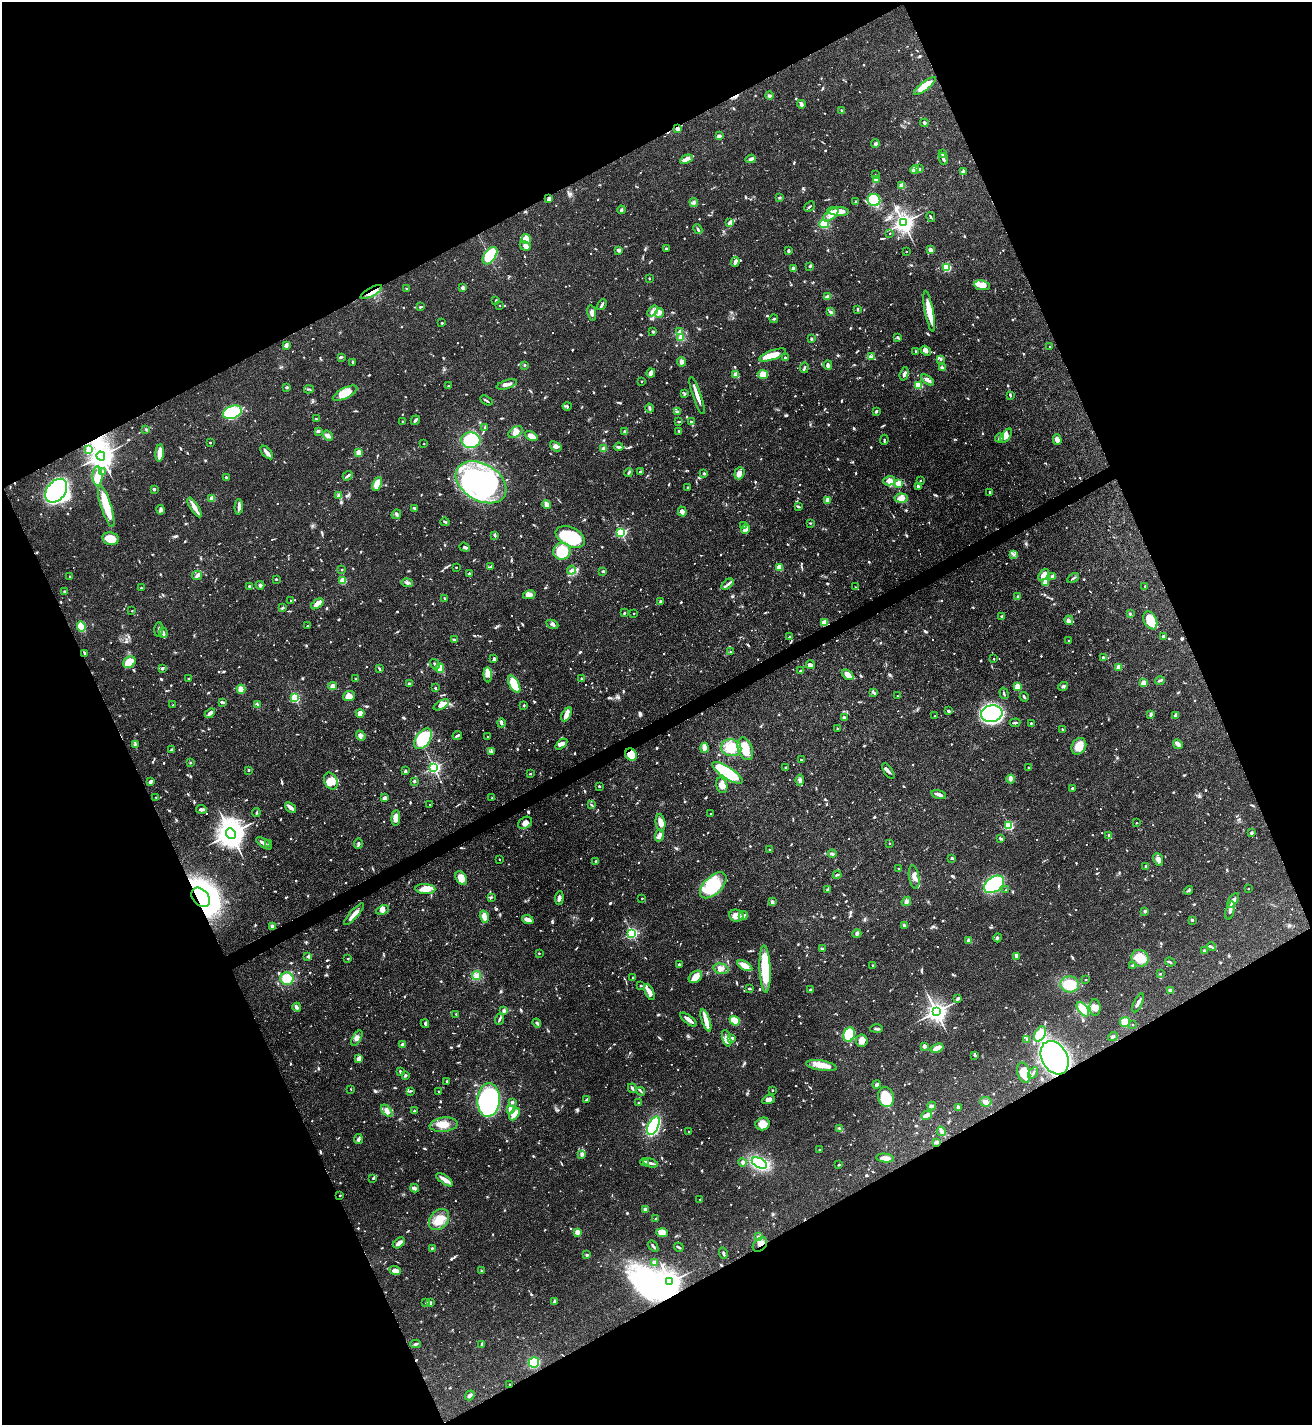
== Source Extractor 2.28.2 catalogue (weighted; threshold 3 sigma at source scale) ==
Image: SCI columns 157-5396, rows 5-5693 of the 5686 x 5696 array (HDU 1 of 3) = the unmasked area's bounding box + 8 px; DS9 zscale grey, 4 x 4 block average (1 PNG px = mean of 4 x 4 image px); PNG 1314 x 1427 px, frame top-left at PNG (2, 2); each listed source drawn as its Kron ellipse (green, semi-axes under 4 px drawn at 4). Shown black and unused: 46% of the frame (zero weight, under 3 of 4 exposures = <1% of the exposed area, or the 3 px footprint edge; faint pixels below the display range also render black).
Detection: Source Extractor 2.28.2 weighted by HDU 2 'WHT'. Background 0.0597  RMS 0.0039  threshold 0.0174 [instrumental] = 3 sigma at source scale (4.5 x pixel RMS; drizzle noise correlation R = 1.50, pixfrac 1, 0.05/0.05 arcsec/px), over >= 5 px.
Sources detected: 1532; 9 too faint to see at this stretch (4 x 4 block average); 6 inside a brighter object's white glare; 7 cosmic-ray / hot-pixel residue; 2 long thin detections or spike segments (spike, bleed or trail) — neither listed nor drawn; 25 coinciding with a brighter row at this scale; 68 inside a brighter listed object's ellipse — not listed separately; of the other 1415, all 500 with FLUX_AUTO >= 2.62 (the completeness limit of this list) listed and drawn (915 fainter detections not listed), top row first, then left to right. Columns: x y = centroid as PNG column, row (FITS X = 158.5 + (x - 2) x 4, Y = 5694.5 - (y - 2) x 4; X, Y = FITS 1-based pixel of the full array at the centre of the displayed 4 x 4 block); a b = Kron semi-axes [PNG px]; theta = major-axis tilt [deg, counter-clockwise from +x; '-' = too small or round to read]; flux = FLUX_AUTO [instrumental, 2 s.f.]
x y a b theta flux
925 86 13 4 38 55
769 96 4 3 - 3.9
801 104 4 3 - 8.2
842 111 3 2 - 5.5
924 123 4 2 - 5.6
677 129 3 3 - 8.2
720 136 4 3 - 4.2
875 144 4 3 - 4.5
943 154 2 2 - 23
686 159 7 4 26 9.9
751 159 5 3 - 8.5
943 159 6 3 -63 5.3
920 169 2 2 - 6.5
915 170 4 3 - 5.8
963 172 4 3 - 5.6
875 175 2 2 - 3.4
876 179 4 2 - 12
902 185 2 2 - 78
780 198 3 2 - 2.8
549 199 3 2 - 9.9
874 200 6 6 - 170
694 202 4 3 - 4.6
856 202 3 2 - 3.5
809 207 6 2 42 3.4
621 210 4 2 - 6.1
838 211 11 4 -4 34
831 215 9 4 38 16
931 217 5 2 - 2.7
729 223 4 3 - 4.9
903 223 4 3 - 1800
824 224 5 3 - 38
698 229 5 2 - 3.4
890 233 2 2 - 3.5
526 239 5 4 - 31
525 246 5 4 - 10
666 248 2 2 - 8.3
619 250 3 2 - 13
931 250 3 2 - 12
788 251 3 2 - 4.1
906 252 2 2 - 3.6
490 256 10 5 55 130
735 262 5 3 - 9.3
810 266 4 2 - 2.7
947 267 3 3 - 61
793 269 3 2 - 8.2
649 278 2 2 - 3.9
982 285 8 4 -10 34
463 288 2 2 - 27
406 289 2 2 - 3.4
371 292 12 3 30 17
828 297 4 2 - 12
496 301 4 2 - 3.8
500 305 2 2 - 3.4
602 305 6 2 59 7.4
420 307 4 2 - 3.5
857 309 3 2 - 3.2
653 311 6 3 52 9.4
929 311 21 4 -79 47
831 312 3 3 - 4.4
592 313 8 3 -80 8.6
659 313 5 4 - 7.5
774 319 4 2 - 2.7
442 323 2 2 - 8.8
679 331 4 2 - 2.9
653 332 3 2 - 3.8
898 337 4 2 - 3.2
681 338 3 3 - 9.6
811 339 2 2 - 4.7
286 345 4 3 - 6.5
1049 346 2 2 - 3.5
916 351 3 3 - 2.7
926 351 6 4 -36 8
772 355 14 4 20 38
341 357 3 2 - 2.9
872 357 4 2 - 3.3
785 358 2 2 - 3
941 359 4 2 - 3.1
353 362 3 3 - 3.1
681 362 5 3 - 5.9
525 365 2 2 - 9
828 365 5 3 - 4.7
804 368 5 2 - 2.7
942 368 4 2 - 7.7
651 373 5 3 - 12
736 374 2 2 - 65
763 374 5 4 - 34
904 374 7 3 73 8
928 380 7 3 -37 9.5
641 381 2 2 - 3.3
507 385 10 3 17 9.2
918 385 2 2 - 150
448 386 2 2 - 3
287 387 4 2 - 2.6
309 389 5 2 - 2.9
345 393 13 5 26 43
685 394 3 2 - 3.2
1010 395 3 2 - 3.7
697 396 19 3 -71 20
486 401 6 2 -33 4
567 406 4 2 - 3.3
649 408 4 3 - 4.9
876 411 2 2 - 5.8
232 412 9 6 19 120
677 412 4 3 - 3.8
316 419 3 2 - 2.7
415 420 5 2 - 4.5
402 421 2 2 - 2.9
679 421 3 2 - 2.7
691 421 3 2 - 2.6
485 427 3 2 - 3.1
146 429 3 2 - 2.9
318 431 4 3 - 4
625 431 2 2 - 6.3
679 431 3 2 - 2.9
516 432 8 5 31 13
328 436 6 3 -38 8.4
531 436 7 3 -30 30
1006 436 8 4 56 14
999 438 4 3 - 5.5
471 440 9 7 -5 120
884 440 5 2 - 3.6
1057 440 5 3 - 18
210 442 2 2 - 5.4
424 444 2 2 - 3
556 446 6 4 -37 9
619 447 5 2 - 4.6
604 448 3 2 - 2.9
89 450 3 3 - 11
267 452 8 2 -49 15
358 452 2 2 - 72
160 453 9 3 86 31
101 456 4 3 - 2800
103 472 4 2 - 3.3
629 472 4 2 - 4
640 472 3 2 - 2.7
704 473 2 2 - 14
739 473 6 5 - 14
97 476 9 5 -90 32
348 476 5 2 - 5.3
226 477 3 2 - 2.9
889 481 6 4 17 14
921 481 2 2 - 3.9
481 482 27 18 -31 450
899 483 4 2 - 32
377 484 7 3 66 29
918 486 3 3 - 3.8
688 487 2 2 - 4.1
154 489 2 2 - 13
56 491 13 9 52 430
990 492 4 2 - 3.1
339 496 4 4 - 5.7
212 498 2 2 - 58
901 498 6 4 -4 17
828 500 4 3 - 7.1
547 504 4 3 - 12
106 506 21 5 -72 82
798 506 4 2 - 4.2
239 507 7 4 88 9.4
195 508 11 3 -58 19
414 508 3 2 - 3.3
160 510 5 3 - 5.7
682 512 5 4 - 9.7
396 514 5 3 - 4.4
445 522 4 2 - 3.5
810 523 2 2 - 4.4
744 526 3 2 - 4.1
746 529 5 3 - 17
621 532 2 2 - 360
495 535 4 2 - 3.7
570 537 15 9 -26 160
110 539 8 6 -11 42
464 547 5 3 - 5.1
562 551 8 8 - 88
1014 554 4 2 - 4.6
456 567 2 2 - 3.5
490 567 3 2 - 2.9
779 567 2 2 - 100
342 570 2 2 - 5.3
571 570 4 2 - 5.4
603 571 3 2 - 3.4
469 574 3 2 - 4.5
1044 575 7 3 52 20
70 576 2 2 - 2.7
197 576 5 3 - 6.4
1053 577 2 2 - 40
1073 578 6 2 32 3.2
276 579 2 2 - 8.2
343 580 2 2 - 110
1045 582 3 3 - 23
407 583 5 4 - 6.6
728 584 7 3 37 6.5
260 585 4 3 - 4.8
1145 586 2 2 - 2.8
249 587 3 2 - 6.5
855 587 2 2 - 2.7
141 588 2 2 - 2.8
65 592 2 2 - 14
529 595 6 3 12 10
1018 596 3 3 - 2.8
445 598 2 2 - 2.8
291 600 2 2 - 3.1
660 601 2 2 - 15
317 604 7 3 37 25
282 608 3 2 - 3
132 611 2 2 - 2.6
624 613 2 2 - 3
634 614 2 2 - 3.9
1130 614 3 2 - 2.8
1002 617 3 2 - 4
1069 620 5 3 - 7.6
1150 620 9 6 -64 63
825 622 2 2 - 99
552 624 6 3 -25 6.3
81 626 5 4 - 52
307 626 2 2 - 4.1
159 629 7 2 87 5.5
163 633 5 3 - 5.3
790 636 3 2 - 3.4
1163 636 3 2 - 4.5
454 640 4 2 - 5.8
1068 640 2 2 - 3
730 652 2 2 - 2.8
84 653 4 2 - 3.2
1103 657 2 2 - 11
494 659 4 3 - 4.2
994 659 2 2 - 3.6
129 662 7 5 35 36
435 664 5 2 - 5.4
810 665 4 3 - 8.1
1119 667 2 2 - 52
162 668 2 2 - 14
440 668 4 2 - 42
379 669 4 2 - 2.9
801 671 4 2 - 3.4
488 675 7 4 -86 11
848 675 6 3 -37 27
582 678 2 2 - 4.8
189 679 3 2 - 3.1
356 679 2 2 - 2.7
1160 680 5 2 - 3.4
1144 683 2 2 - 82
409 684 2 2 - 14
514 684 9 5 -61 74
333 686 4 4 - 11
1018 686 2 2 - 91
1063 686 5 3 - 4.4
435 688 2 2 - 7
241 689 4 4 - 25
873 692 4 2 - 5.5
1004 693 6 2 -73 3.4
349 696 6 5 - 18
898 696 2 2 - 4
1024 697 5 2 - 3.9
295 698 2 2 - 240
222 702 3 2 - 4.7
257 704 4 2 - 2.9
173 705 2 2 - 3.3
441 705 8 4 29 18
524 705 2 2 - 6.3
948 711 3 3 - 3.6
210 713 6 2 44 11
360 713 4 3 - 18
566 714 8 4 63 18
992 714 11 8 11 410
1151 715 3 2 - 8.6
1176 715 3 2 - 11
935 716 2 2 - 4
844 718 2 2 - 16
501 723 4 3 - 5.2
1015 723 5 2 - 4.1
1031 723 2 2 - 7.1
837 729 2 2 - 3.5
1062 729 2 2 - 8
361 735 5 4 - 7.3
457 735 5 2 - 5.2
487 737 2 2 - 3.8
423 739 11 7 55 89
135 744 4 2 - 3.5
561 744 7 4 39 11
1178 744 5 3 - 6.8
1079 746 9 7 60 35
704 748 5 3 - 20
731 748 10 8 -15 53
745 749 12 7 -69 63
172 750 3 2 - 6.3
491 752 2 2 - 3.4
631 754 6 5 - 52
801 760 2 2 - 2.9
190 762 2 2 - 6.6
434 767 2 2 - 610
1028 767 2 2 - 3.1
786 768 4 2 - 2.7
249 770 2 2 - 5
405 771 3 2 - 4.7
888 771 9 3 -56 7.2
727 773 17 5 -33 200
530 774 2 2 - 3.2
1011 779 4 4 - 5.6
800 780 5 3 - 5.3
150 781 3 2 - 9
331 781 9 6 -63 25
414 781 2 2 - 4
722 785 8 5 -74 16
599 786 2 2 - 6.7
1072 788 2 2 - 5.1
939 795 7 2 -15 13
156 797 2 2 - 3.2
385 798 3 3 - 9.6
492 798 2 2 - 4.1
430 804 2 2 - 3.6
591 805 3 2 - 3
290 807 6 2 -39 14
201 809 5 3 - 5.8
256 812 4 2 - 2.6
710 813 2 2 - 3
396 818 8 4 85 19
525 823 7 5 33 15
660 823 9 4 -80 19
1136 823 2 2 - 2.7
1009 825 2 2 - 230
231 833 5 5 - 4500
1251 833 3 2 - 4.1
1109 835 3 2 - 3.3
659 836 6 3 77 12
1000 838 3 2 - 2.8
264 843 9 2 -35 15
269 843 2 2 - 3
890 843 2 2 - 6.5
358 844 5 2 - 3.8
769 849 2 2 - 5
832 854 4 2 - 5.2
952 858 3 3 - 3
1158 859 7 4 -69 11
499 860 2 2 - 4.9
596 861 2 2 - 11
1146 866 2 2 - 14
899 869 2 2 - 3.9
837 875 4 2 - 4.1
914 877 12 5 -81 15
461 878 7 5 -56 26
994 884 11 7 34 160
713 885 16 9 44 79
425 889 10 5 -3 26
1248 889 2 2 - 3.3
828 890 3 3 - 3.5
1006 890 2 2 - 7.9
1188 890 5 2 - 4.5
201 897 11 7 -48 1100
492 897 2 2 - 2.7
559 898 7 3 84 7.5
642 898 2 2 - 4.5
1233 900 8 3 55 13
906 901 5 4 - 6.7
772 902 4 3 - 6.4
383 910 6 4 23 8.9
1230 910 9 3 76 8.7
1145 911 3 3 - 4.3
354 914 14 2 48 22
743 915 5 2 - 4.4
736 916 7 6 - 15
484 917 6 3 -74 16
528 920 6 3 -21 14
1192 920 2 2 - 8.8
904 925 4 2 - 5.2
273 926 3 3 - 12
632 933 2 2 - 430
857 934 4 4 - 5.3
998 938 4 2 - 3.7
969 941 2 2 - 50
1211 947 5 2 - 3.5
822 949 2 2 - 3.5
1204 951 2 2 - 12
539 953 2 2 - 4.3
308 956 3 3 - 3.2
1017 957 3 2 - 5.2
348 958 2 2 - 3.7
1140 958 9 8 - 48
1170 962 5 2 - 3.4
679 964 2 2 - 4.8
873 965 2 2 - 3.6
1133 965 3 2 - 2.8
745 966 8 4 -30 21
721 969 7 5 -15 15
765 969 23 5 -88 120
1160 974 2 2 - 6.3
476 976 4 4 - 15
633 977 2 2 - 6.5
695 977 7 5 37 24
287 979 6 6 - 53
1086 980 2 2 - 3.5
1070 984 9 8 - 79
641 986 2 2 - 7.1
749 989 3 2 - 3.7
811 990 3 3 - 5.3
1171 990 4 3 - 5.9
649 992 9 3 -67 17
958 998 3 2 - 5.4
1138 1003 10 2 65 9.9
297 1007 4 4 - 4.9
1095 1007 8 5 -86 14
1083 1009 8 4 -52 52
504 1011 4 3 - 6.8
936 1012 3 3 - 1800
456 1014 2 2 - 4.7
499 1019 6 2 67 5.3
689 1020 10 2 -37 16
706 1020 11 4 -71 24
735 1021 5 4 - 52
1125 1022 5 5 - 31
537 1023 5 2 - 4.3
425 1024 4 2 - 3.1
1133 1025 2 2 - 2.7
877 1029 6 2 1 4.9
849 1034 7 5 70 65
1040 1034 8 5 59 48
1113 1037 5 3 - 3.5
357 1038 8 4 61 11
727 1038 8 3 -74 10
732 1038 3 3 - 6.2
1027 1039 3 2 - 3.3
862 1041 6 6 - 14
402 1045 3 3 - 11
925 1046 2 2 - 9.6
937 1048 6 3 18 25
975 1055 3 2 - 3.3
1055 1058 18 12 -61 1600
359 1059 4 3 - 11
821 1065 15 5 -9 34
400 1072 3 2 - 5.3
1024 1073 10 6 -74 74
1033 1073 6 2 57 3.2
406 1075 2 2 - 12
447 1081 2 2 - 2.6
876 1085 4 3 - 5.2
632 1088 5 3 - 3.9
351 1089 2 2 - 3.5
772 1090 2 2 - 5.4
410 1091 3 2 - 2.7
641 1091 4 2 - 3.4
438 1092 2 2 - 2.7
886 1097 10 8 -76 110
587 1099 4 2 - 3.1
488 1100 17 11 86 860
769 1100 6 3 24 10
512 1102 3 2 - 5.2
986 1102 6 4 -7 9.2
638 1103 2 2 - 8.7
932 1106 4 3 - 7.4
959 1107 3 2 - 6.3
511 1109 3 2 - 27
387 1111 7 3 -48 9.5
414 1111 2 2 - 7.8
514 1114 7 4 58 29
927 1115 5 4 - 11
763 1124 7 6 - 28
444 1125 14 7 6 28
653 1126 10 5 66 220
839 1128 4 3 - 3.7
941 1131 5 2 - 4.7
689 1132 2 2 - 4.2
358 1139 5 3 - 4.3
937 1142 3 2 - 7.5
820 1150 2 2 - 4.6
582 1154 4 4 - 6.1
885 1158 9 3 -6 16
645 1162 4 2 - 7.2
743 1162 4 3 - 6.1
651 1163 8 2 -14 6.4
759 1163 8 5 -27 210
839 1165 3 2 - 2.9
373 1178 2 2 - 3.1
445 1180 10 4 -35 15
415 1188 4 2 - 14
340 1195 2 2 - 4.6
700 1199 2 2 - 3.3
645 1209 2 2 - 25
656 1219 2 2 - 12
439 1220 12 8 49 38
578 1232 2 2 - 66
662 1233 6 4 -5 32
759 1237 2 2 - 14
399 1243 6 4 43 8.7
760 1244 8 6 44 15
653 1246 6 2 -53 4.5
679 1247 5 2 - 4.1
432 1248 2 2 - 2.9
723 1253 6 2 -74 5
586 1255 3 3 - 2.8
654 1262 3 2 - 7.3
395 1271 6 4 -20 11
481 1271 3 2 - 3.1
670 1282 3 3 - 1900
554 1301 4 3 - 3.2
426 1302 2 2 - 7.5
430 1303 3 2 - 5.1
415 1344 5 2 - 3.9
482 1344 3 2 - 6.9
534 1362 5 5 - 140
510 1384 2 2 - 4.6
470 1395 5 3 - 7
Overlapping masked pixels (flux is a lower limit): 8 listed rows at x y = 677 129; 371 292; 101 456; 631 754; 201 897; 1055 1058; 340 1195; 760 1244
Diffuse or blended objects may show on this block-average render without a row.